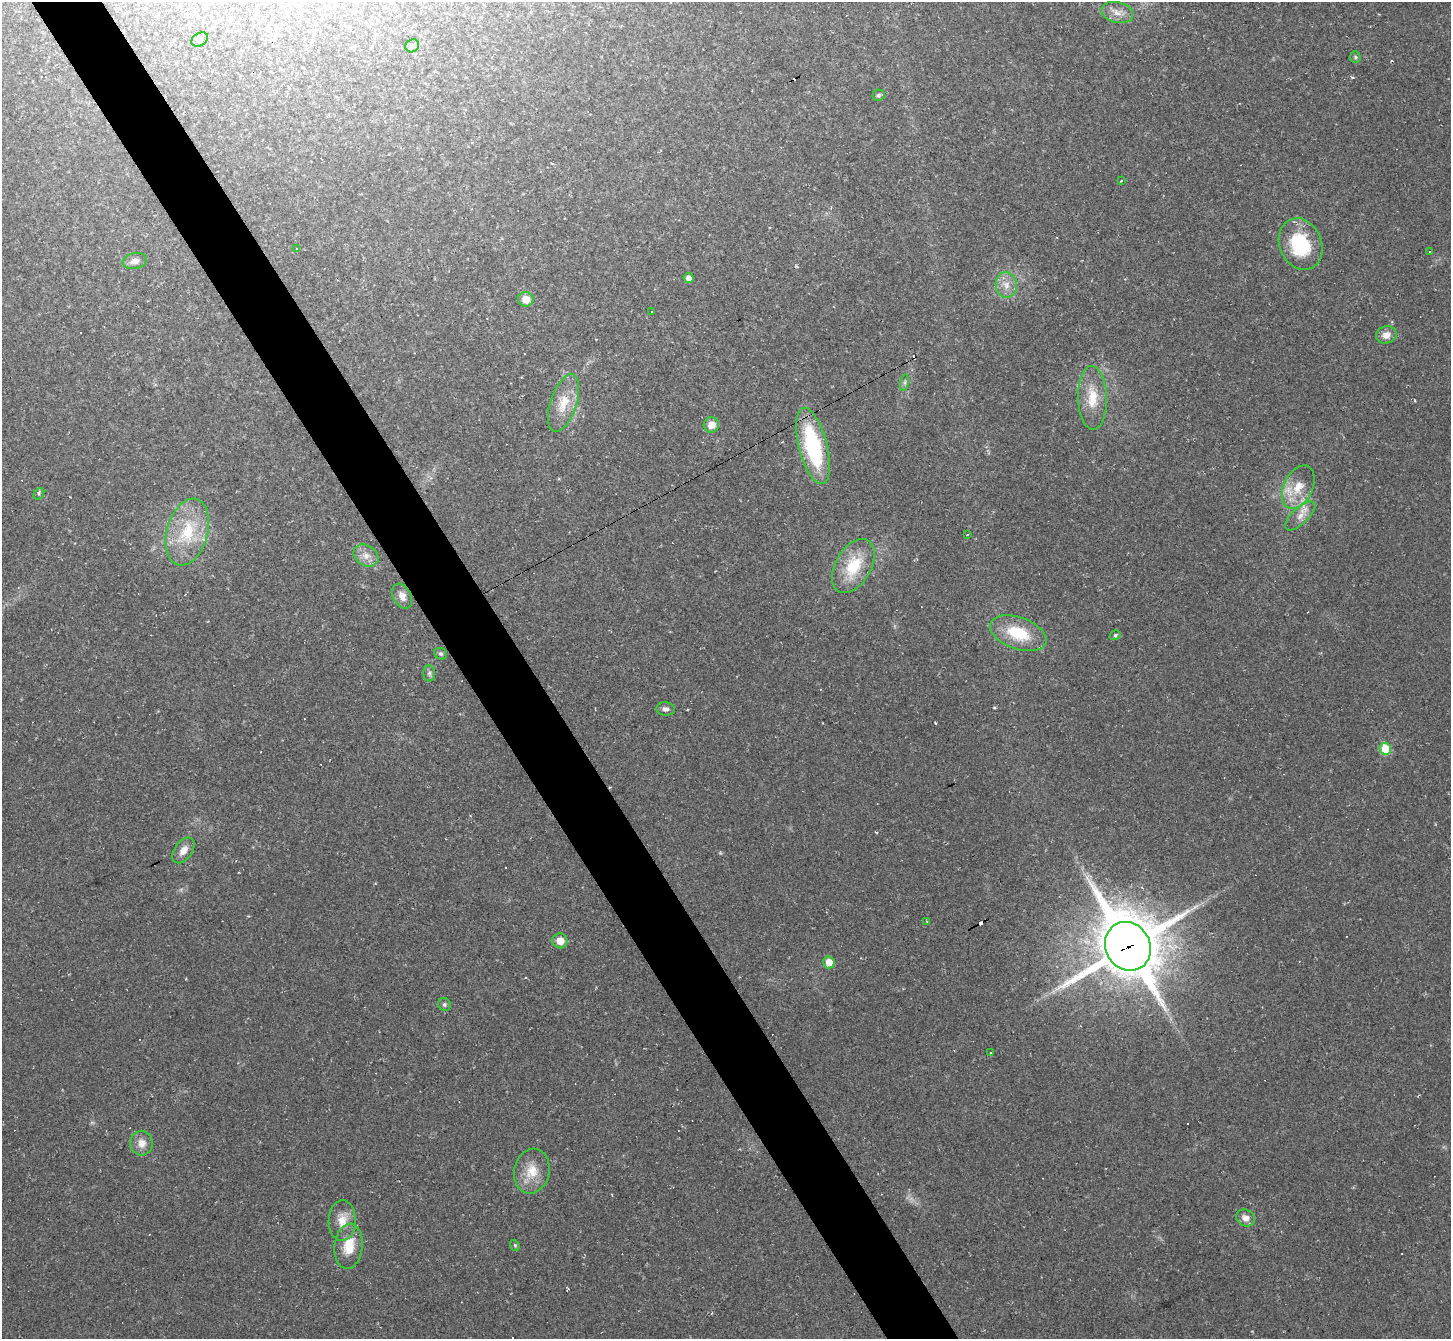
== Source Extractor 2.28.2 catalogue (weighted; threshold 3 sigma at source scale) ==
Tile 11 of 4 x 4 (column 3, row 3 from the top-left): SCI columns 2900-4348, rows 1491-2827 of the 5799 x 5790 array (HDU 1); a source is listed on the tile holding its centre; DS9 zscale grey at full resolution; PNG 1453 x 1341 px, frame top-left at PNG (2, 2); each listed source drawn as its Kron ellipse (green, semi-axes under 4 px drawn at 4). Shown black and unused: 5% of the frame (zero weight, under 2 of 3 exposures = <1% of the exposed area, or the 3 px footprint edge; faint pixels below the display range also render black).
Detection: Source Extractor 2.28.2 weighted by HDU 2 'WHT'; one run over the whole footprint, this tile lists its part. Background 0.0951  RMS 0.008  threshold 0.0359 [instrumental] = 3 sigma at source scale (4.5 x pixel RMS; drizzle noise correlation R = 1.50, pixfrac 1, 0.05/0.05 arcsec/px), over >= 5 px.
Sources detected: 68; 20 cosmic-ray / hot-pixel residue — neither listed nor drawn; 1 inside a brighter listed object's ellipse — not listed separately; the other 47 listed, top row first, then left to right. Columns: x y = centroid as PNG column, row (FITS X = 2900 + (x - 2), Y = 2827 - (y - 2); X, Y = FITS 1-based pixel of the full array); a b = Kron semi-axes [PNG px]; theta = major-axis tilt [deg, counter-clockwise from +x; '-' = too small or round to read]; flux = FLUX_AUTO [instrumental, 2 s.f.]
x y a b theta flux
1117 12 16 10 -13 7.5
200 39 9 6 32 2.1
412 46 7 6 - 2.2
1355 57 5 5 - 1.3
878 95 6 6 - 1.8
1121 181 3 2 - 1.4
1301 244 26 21 -66 50
297 248 3 3 - 1.3
1429 251 2 2 - 0.71
135 261 12 8 14 4.7
689 278 5 5 - 4.2
1006 285 13 10 -85 8
526 299 8 7 - 9.5
651 312 3 2 - 0.93
1386 335 10 8 14 6.4
905 383 8 4 82 1.8
1092 398 32 14 -89 21
564 403 30 13 71 17
711 425 8 7 - 8.3
813 446 39 14 -76 81
1298 487 23 14 64 19
39 494 6 4 54 1.4
1300 516 19 8 43 7.4
187 532 34 20 74 40
967 535 3 2 - 0.68
366 556 13 10 -33 6.9
853 566 29 18 60 32
402 596 13 9 -62 6.8
1018 633 29 16 -20 32
1115 635 5 4 - 1.5
441 654 6 5 - 1.8
429 673 8 6 89 2.1
666 709 9 6 -5 3.2
1385 749 6 5 - 29
183 850 14 9 53 7
927 921 3 2 - 0.74
560 941 7 7 - 8.8
1128 946 25 22 -60 5500
829 962 6 6 - 9.4
444 1004 6 6 - 1.8
990 1052 2 2 - 0.88
141 1143 12 11 - 7.5
532 1171 23 17 78 17
1245 1218 10 8 -29 6
342 1221 20 13 89 12
515 1245 6 4 -68 1.2
349 1246 23 14 84 19
Overlapping masked pixels (flux is a lower limit): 1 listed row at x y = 1128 946